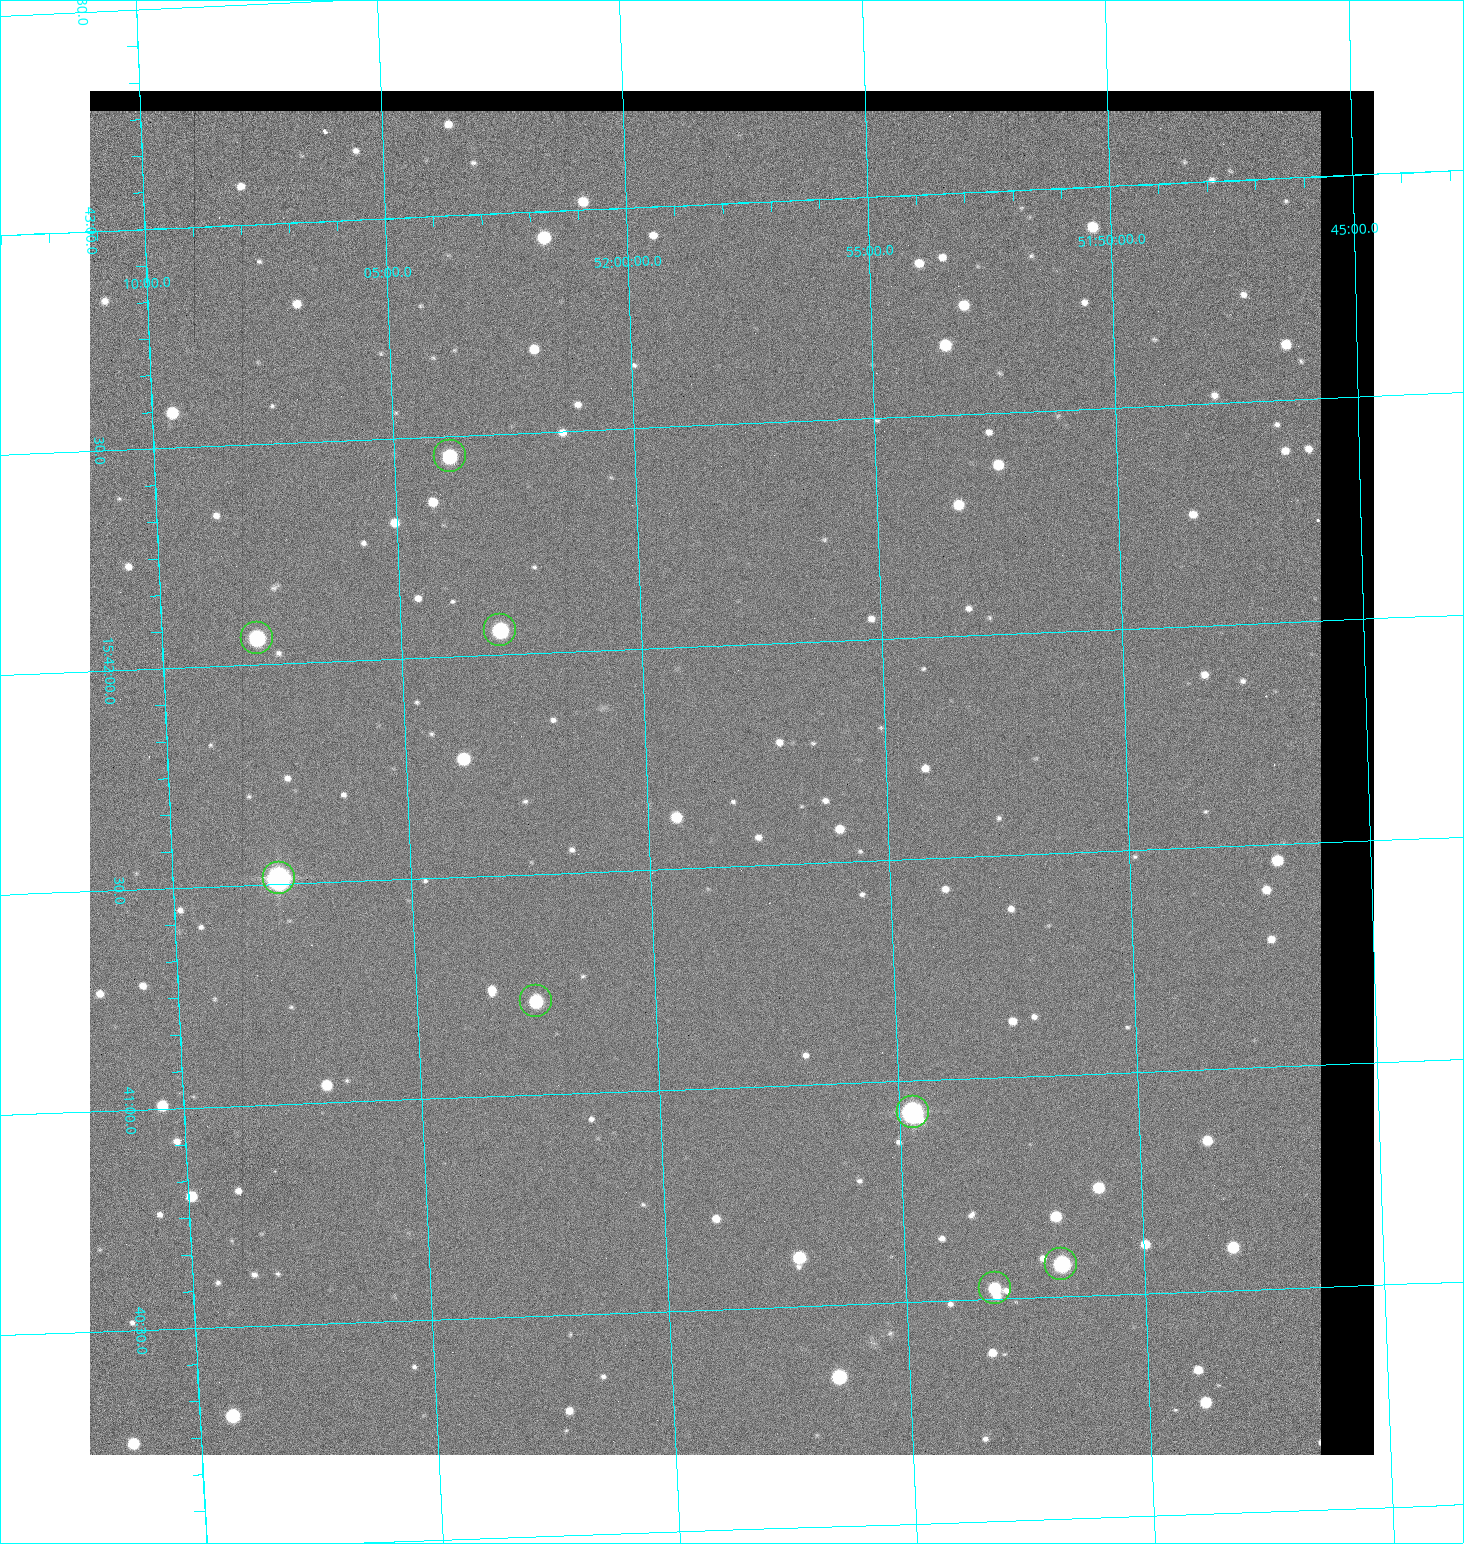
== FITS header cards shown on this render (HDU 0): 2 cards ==
NAXIS1  =                 1284 / length of data axis 1
NAXIS2  =                 1364 / length of data axis 2

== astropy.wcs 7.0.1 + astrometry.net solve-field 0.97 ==
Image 1284 x 1364 px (HDU 0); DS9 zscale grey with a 90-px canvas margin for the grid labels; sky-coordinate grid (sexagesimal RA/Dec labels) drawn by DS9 from the SOLVED WCS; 8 Tycho-2 reference stars matched to detected sources circled (green)
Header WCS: RA---TAN/DEC--TAN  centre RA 15:41:43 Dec +51:58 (235.43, +51.97 deg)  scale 1.26 arcsec/px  FOV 26.9' x 28.5'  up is +92 deg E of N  parity flipped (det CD > 0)
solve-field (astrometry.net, Tycho-2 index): VERIFIED the header's WCS against the Tycho-2 star catalogue (8 matches, 0 conflicts) and refined it, rather than solving blind
Solved WCS: RA---TAN-SIP/DEC--TAN-SIP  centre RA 15:41:43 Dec +51:58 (235.43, +51.97 deg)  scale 1.25 arcsec/px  FOV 26.8' x 28.5'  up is +92 deg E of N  parity flipped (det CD > 0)
The solver's refit moves the header's centre by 0.36 arcsec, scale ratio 0.9964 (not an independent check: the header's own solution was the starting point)
Tycho-2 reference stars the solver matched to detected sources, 8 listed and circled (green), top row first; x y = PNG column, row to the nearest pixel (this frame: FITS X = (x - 90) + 1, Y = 1364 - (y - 91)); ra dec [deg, ICRS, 3 dp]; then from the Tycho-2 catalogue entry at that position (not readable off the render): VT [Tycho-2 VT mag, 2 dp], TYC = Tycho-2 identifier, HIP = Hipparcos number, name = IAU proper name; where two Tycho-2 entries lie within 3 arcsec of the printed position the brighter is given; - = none
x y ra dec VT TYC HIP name
450 456 235.614 +52.064 11.61 3489-1132-1 - -
500 630 235.514 +52.049 11.19 3489-1407-1 - -
257 638 235.515 +52.133 11.12 3489-1380-1 - -
279 878 235.378 +52.130 9.31 3489-1322-1 76850 -
536 1001 235.303 +52.042 11.52 3489-958-1 - -
913 1112 235.232 +51.912 9.59 3489-824-1 - -
1061 1264 235.143 +51.862 10.97 3489-1016-1 - -
995 1288 235.131 +51.886 12.29 3489-908-1 - -